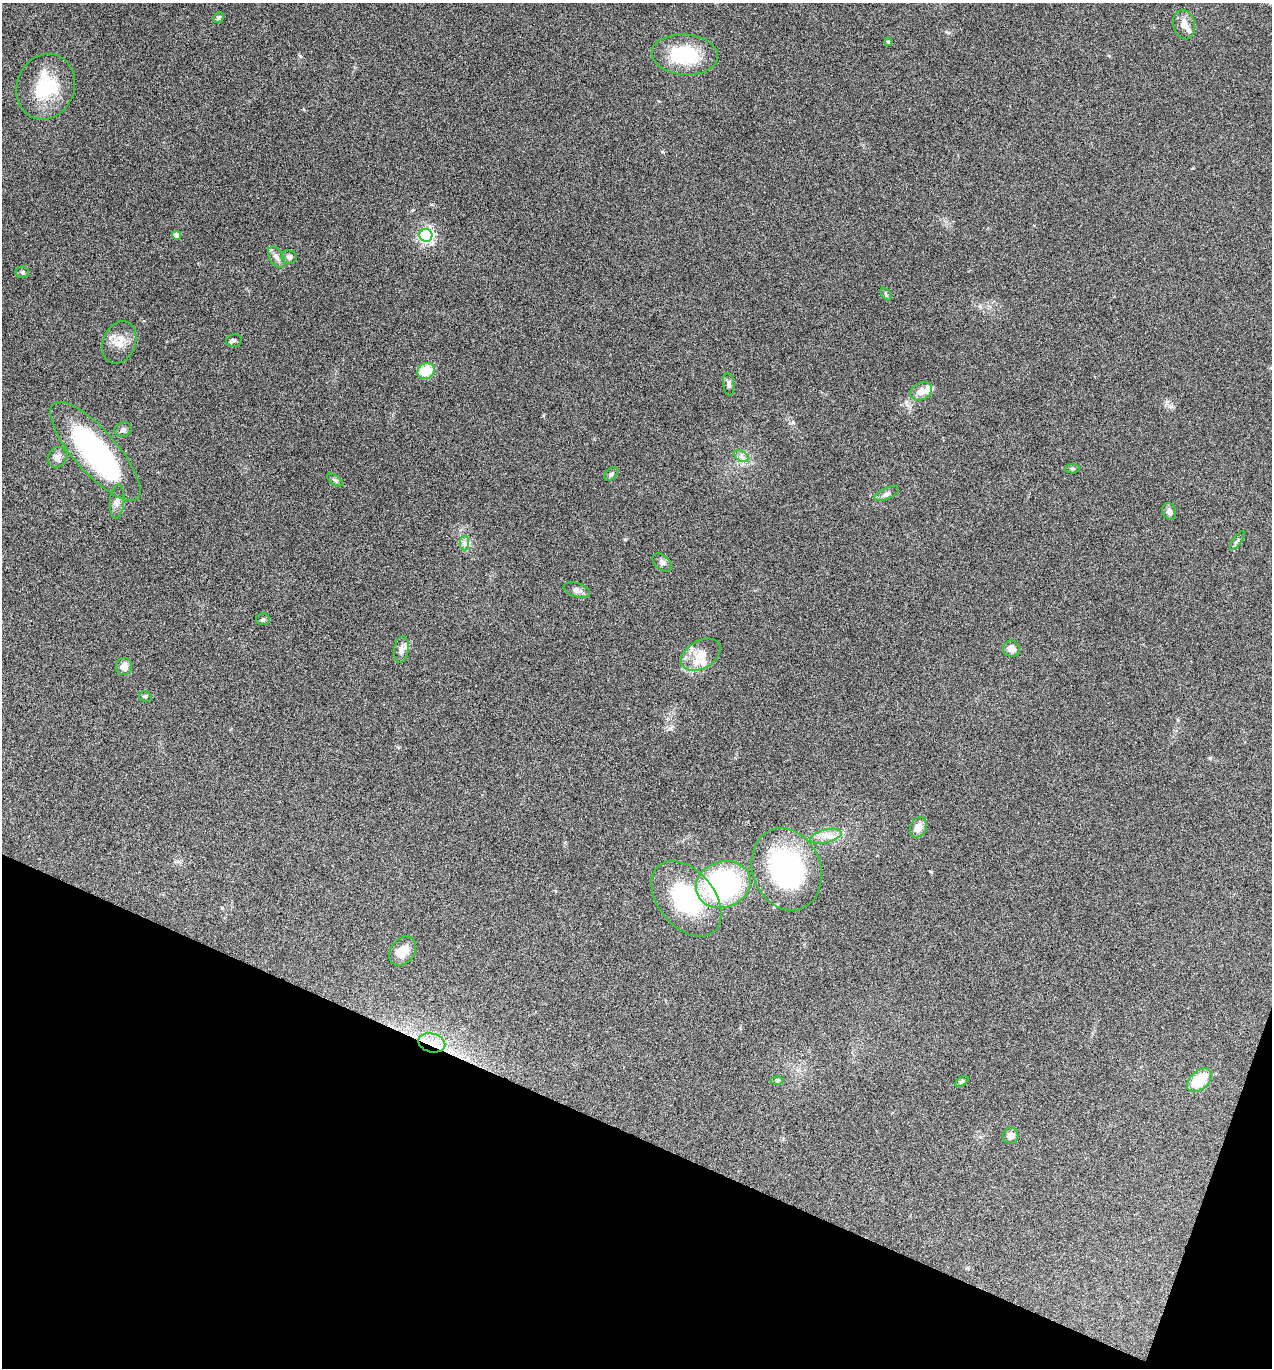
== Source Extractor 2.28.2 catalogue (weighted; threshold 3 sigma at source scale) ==
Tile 15 of 4 x 4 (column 3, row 4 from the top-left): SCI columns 2810-4079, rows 4-1369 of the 5488 x 5474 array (HDU 1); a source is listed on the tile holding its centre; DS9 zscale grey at full resolution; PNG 1274 x 1370 px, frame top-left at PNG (2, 3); each listed source drawn as its Kron ellipse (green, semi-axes under 4 px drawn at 4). Shown black and unused: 18% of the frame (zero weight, under 5 of 9 exposures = <1% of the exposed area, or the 3 px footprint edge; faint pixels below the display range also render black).
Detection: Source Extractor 2.28.2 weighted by HDU 2 'WHT'; one run over the whole footprint, this tile lists its part. Background 0.171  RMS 0.0059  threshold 0.024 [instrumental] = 3 sigma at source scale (4.09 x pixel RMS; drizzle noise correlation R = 1.36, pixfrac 0.8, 0.05/0.05 arcsec/px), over >= 5 px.
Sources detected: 53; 6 inside a brighter listed object's ellipse — not listed separately; the other 47 listed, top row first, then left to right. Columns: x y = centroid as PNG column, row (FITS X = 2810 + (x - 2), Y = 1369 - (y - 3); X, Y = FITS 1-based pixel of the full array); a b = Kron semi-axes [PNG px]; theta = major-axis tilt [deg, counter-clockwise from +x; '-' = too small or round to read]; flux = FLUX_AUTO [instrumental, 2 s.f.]
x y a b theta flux
219 18 6 5 - 1.1
1184 25 15 11 -77 4.8
888 42 4 3 - 0.61
685 55 33 20 -4 32
46 87 33 29 68 30
177 235 4 4 - 5.8
426 235 6 6 - 150
276 257 12 7 -58 2.6
289 257 7 7 - 1.6
22 272 7 5 -9 1.2
886 294 7 3 -53 0.78
234 340 8 6 11 1.2
119 342 22 16 68 8.2
426 371 9 7 26 12
729 384 11 5 -84 1.7
921 391 11 8 30 4.2
123 430 8 7 - 1.7
95 451 63 21 -48 110
741 456 8 5 -34 1.8
57 457 10 9 - 3
1072 469 7 4 4 0.95
611 474 8 5 45 1.4
335 480 9 4 -35 1
887 494 13 6 22 2
117 501 17 7 85 3
1169 511 8 6 -69 2.2
1237 540 11 3 54 0.98
465 543 7 4 90 1.5
662 562 11 7 -39 1.9
577 590 14 7 -17 2.7
263 619 7 5 9 0.98
401 649 13 7 81 2.7
1011 649 8 8 - 4.1
701 655 21 13 31 8.2
124 666 8 8 - 3.8
145 696 6 5 - 0.98
918 827 10 8 62 5.1
826 836 16 6 14 4.6
787 869 42 34 -69 86
723 884 28 23 19 92
686 899 43 28 -50 55
403 951 16 12 53 7.3
432 1043 14 9 -14 7
1199 1080 14 9 42 16
777 1081 6 4 1 0.75
962 1081 7 4 29 0.9
1011 1136 8 7 - 3.1
Overlapping masked pixels (flux is a lower limit): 1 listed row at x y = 432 1043
Isophote crosses this tile's border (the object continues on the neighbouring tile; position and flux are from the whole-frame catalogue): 1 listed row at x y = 95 451
Unlisted compact peaks at least as high as the median listed source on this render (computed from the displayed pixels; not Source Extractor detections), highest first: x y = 300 56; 1210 758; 670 729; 930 871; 662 152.